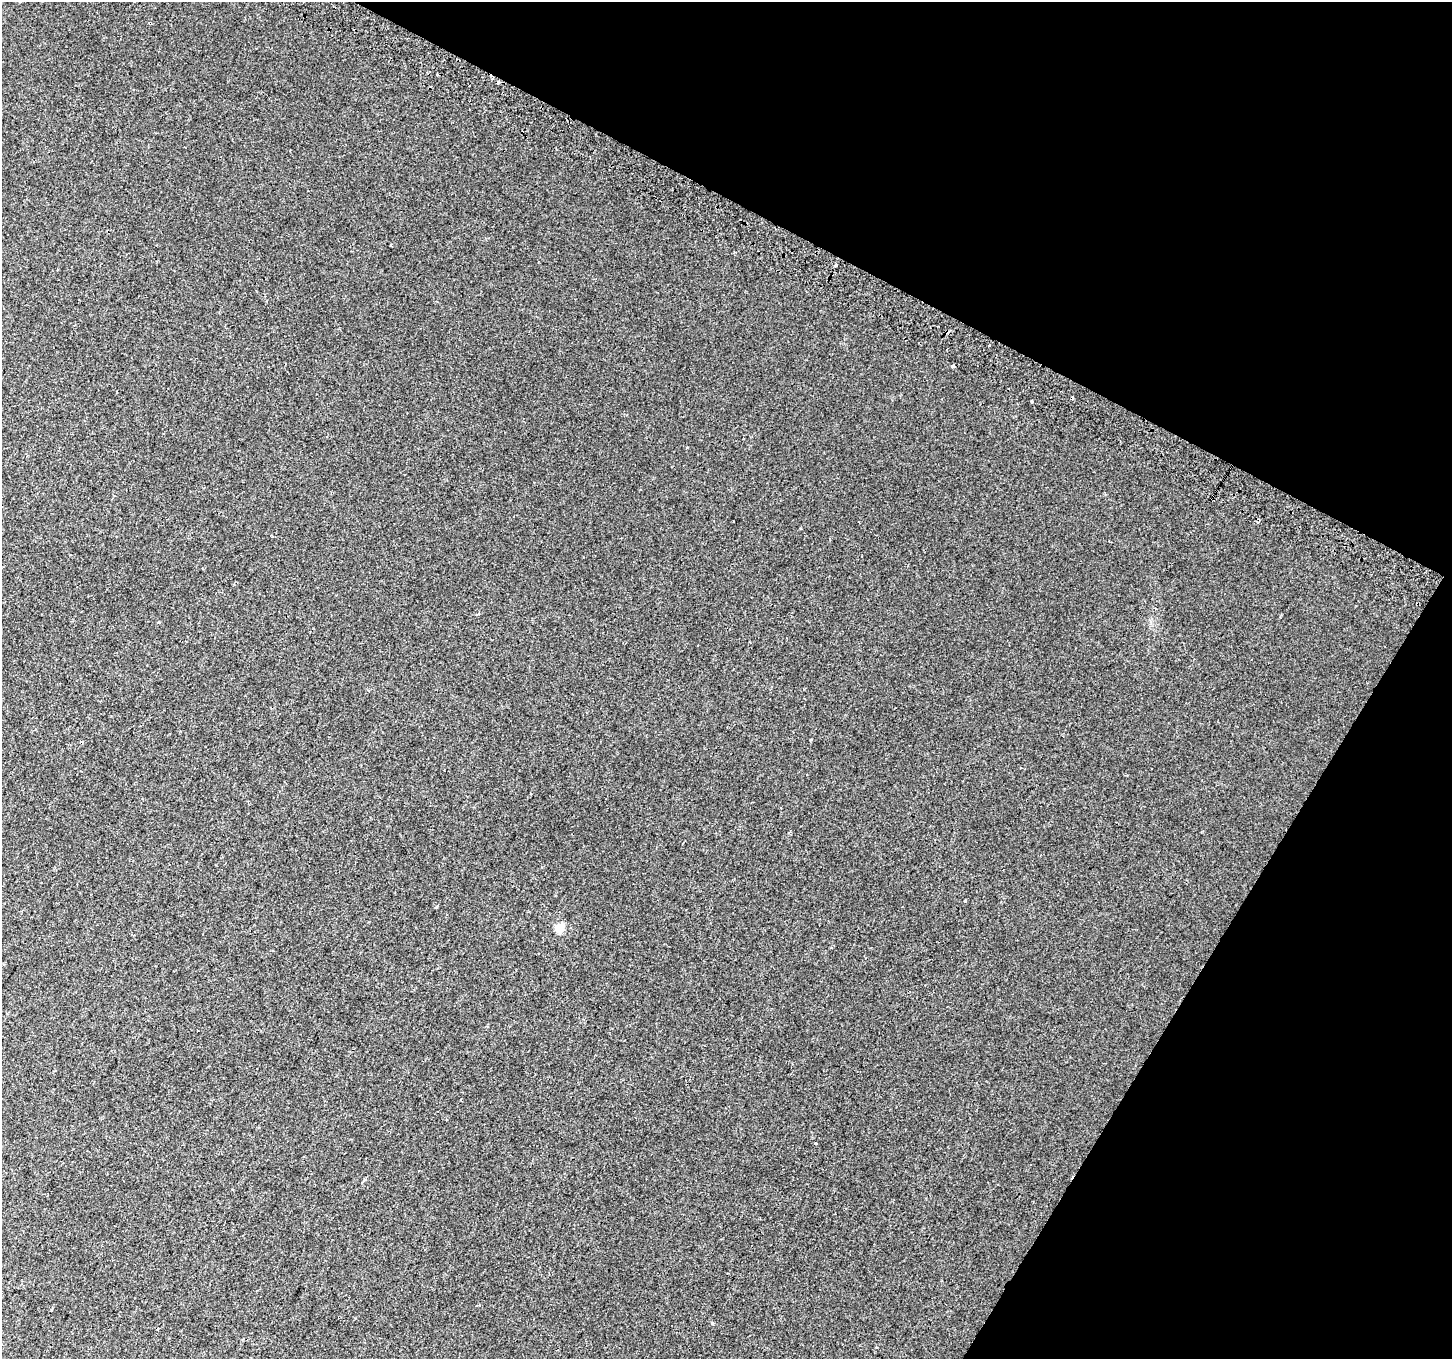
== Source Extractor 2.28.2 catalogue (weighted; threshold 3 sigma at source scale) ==
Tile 8 of 4 x 4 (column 4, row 2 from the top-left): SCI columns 4377-5826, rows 3017-4373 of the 5846 x 5965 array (HDU 1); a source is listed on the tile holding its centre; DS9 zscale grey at full resolution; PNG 1454 x 1361 px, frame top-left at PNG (2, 2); no overlay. Shown black and unused: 26% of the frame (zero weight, under 2 of 3 exposures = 2% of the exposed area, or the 3 px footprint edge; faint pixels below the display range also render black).
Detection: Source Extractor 2.28.2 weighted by HDU 2 'WHT'; one run over the whole footprint, this tile lists its part. Background 0.00422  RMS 0.0035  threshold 0.0158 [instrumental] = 3 sigma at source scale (4.5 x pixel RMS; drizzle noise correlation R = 1.50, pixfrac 1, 0.0396/0.0396 arcsec/px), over >= 5 px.
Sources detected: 15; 5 cosmic-ray / hot-pixel residue — not listed; the other 10 listed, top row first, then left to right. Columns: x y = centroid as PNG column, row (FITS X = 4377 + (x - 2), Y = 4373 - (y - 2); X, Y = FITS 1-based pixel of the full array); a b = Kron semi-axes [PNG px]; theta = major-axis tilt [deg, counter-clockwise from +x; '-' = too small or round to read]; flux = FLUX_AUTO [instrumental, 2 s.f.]
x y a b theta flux
391 245 3 2 - 0.42
835 265 4 3 - 0.46
989 345 3 3 - 0.7
953 366 5 4 - 0.77
1031 401 3 2 - 0.34
1110 542 5 3 - 0.44
82 742 4 3 - 0.35
965 901 3 3 - 1.7
560 928 5 5 - 13
365 1180 6 3 20 0.42
Unlisted compact peaks at least as high as the median listed source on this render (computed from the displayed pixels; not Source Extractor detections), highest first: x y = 712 1323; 815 1143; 436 907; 159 622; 810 740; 687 447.